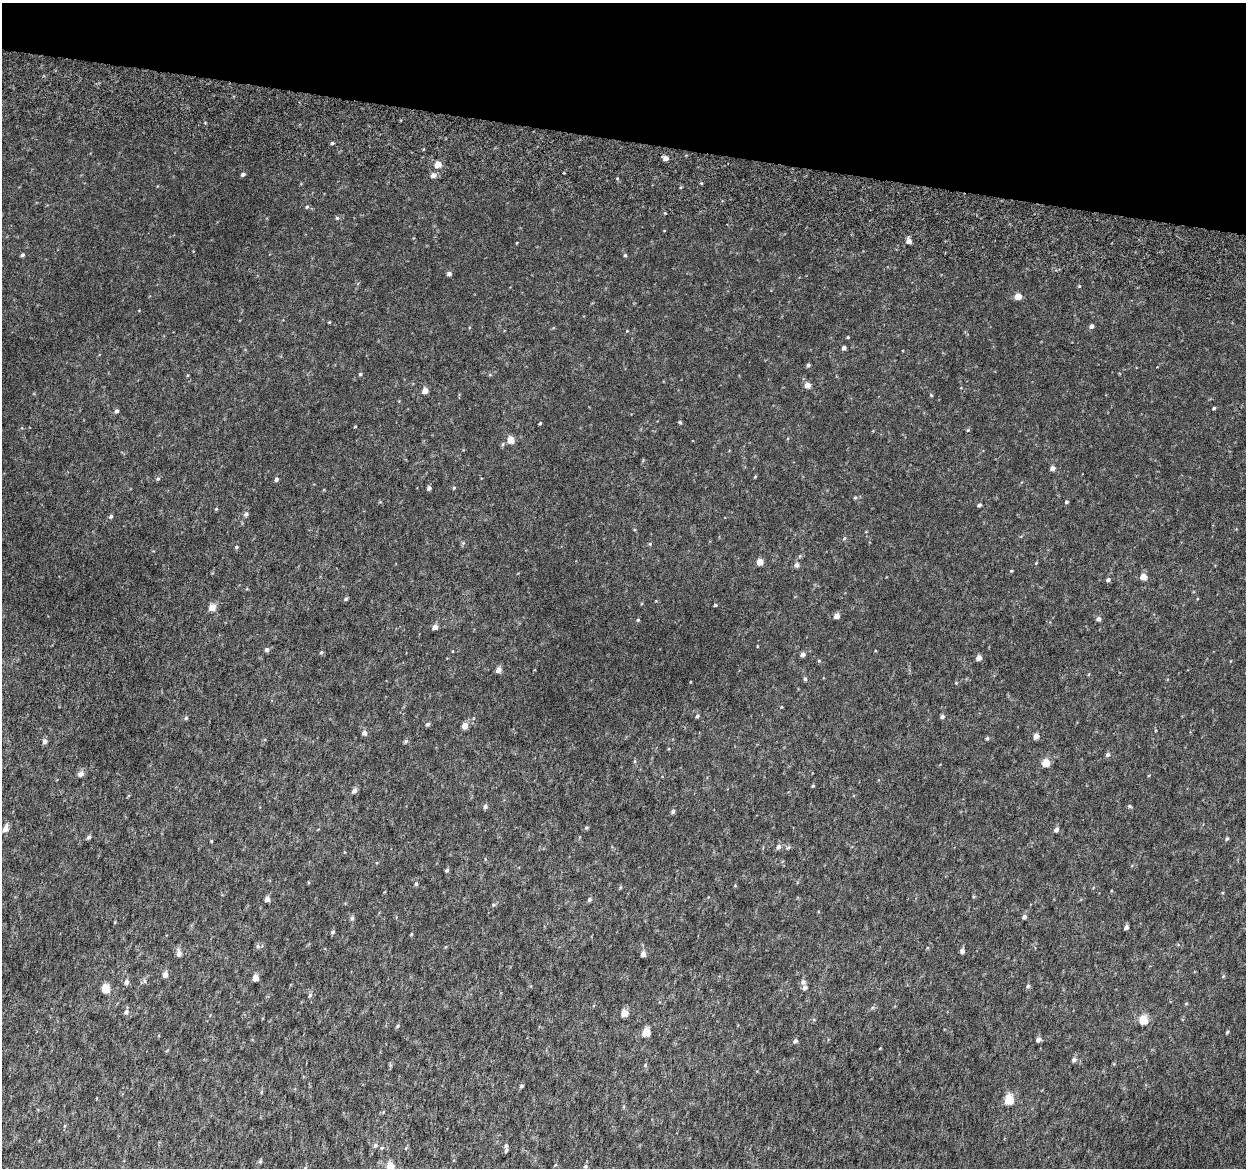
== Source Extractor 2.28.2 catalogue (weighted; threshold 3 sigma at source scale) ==
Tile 2 of 4 x 4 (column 2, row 1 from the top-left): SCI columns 1294-2537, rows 3805-4970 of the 5084 x 5337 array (HDU 1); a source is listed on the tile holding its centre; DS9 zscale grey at full resolution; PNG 1248 x 1170 px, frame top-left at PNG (2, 3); no overlay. Shown black and unused: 12% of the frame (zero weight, under 6 of 12 exposures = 5% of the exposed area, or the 3 px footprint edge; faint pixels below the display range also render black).
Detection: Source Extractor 2.28.2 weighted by HDU 2 'WHT'; one run over the whole footprint, this tile lists its part. Background 0.00174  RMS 0.0014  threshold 0.00566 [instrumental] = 3 sigma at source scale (4.09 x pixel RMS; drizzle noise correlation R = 1.36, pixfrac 0.8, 0.0396/0.0396 arcsec/px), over >= 5 px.
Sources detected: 145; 1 inside a brighter listed object's ellipse — not listed separately; the other 144 listed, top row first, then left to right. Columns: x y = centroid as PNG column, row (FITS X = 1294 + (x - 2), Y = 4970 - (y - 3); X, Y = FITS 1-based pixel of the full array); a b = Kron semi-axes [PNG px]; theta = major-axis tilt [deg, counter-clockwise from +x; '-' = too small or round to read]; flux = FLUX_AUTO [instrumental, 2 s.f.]
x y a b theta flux
332 143 4 3 - 0.17
665 158 5 4 - 0.6
438 164 5 4 - 1.4
243 174 4 4 - 0.3
433 175 6 5 - 0.64
307 207 5 4 - 0.15
337 218 5 5 - 0.17
909 241 5 5 - 0.57
22 255 4 4 - 0.22
625 255 4 4 - 0.17
449 274 5 4 - 0.36
1079 286 4 3 - 0.11
1018 296 5 5 - 1.5
329 322 4 3 - 0.1
1091 326 5 4 - 0.36
848 337 4 3 - 0.11
844 348 4 4 - 0.37
808 365 4 4 - 0.21
360 374 4 4 - 0.15
807 385 5 5 - 0.94
425 390 5 5 - 1.1
931 395 5 3 - 0.11
1214 408 4 4 - 0.15
116 411 5 4 - 0.29
680 422 4 3 - 0.15
540 423 4 3 - 0.12
355 427 4 2 - 0.082
968 430 5 4 - 0.12
511 440 5 5 - 1.9
503 444 6 3 71 0.15
1052 468 5 4 - 0.52
755 476 4 4 - 0.11
158 479 6 5 - 0.17
276 479 5 4 - 0.28
429 488 4 4 - 0.34
454 488 5 4 - 0.13
855 498 6 4 1 0.15
1066 502 4 4 - 0.18
979 505 4 3 - 0.31
216 509 4 4 - 0.12
246 514 6 5 - 0.25
111 516 6 5 - 0.21
844 538 5 5 - 0.16
463 543 5 5 - 0.15
650 544 5 4 - 0.14
236 547 4 4 - 0.17
760 562 5 5 - 1.2
1036 563 4 3 - 0.087
796 565 6 5 - 0.43
1143 577 5 4 - 1.4
1108 580 5 4 - 0.29
346 599 5 4 - 0.21
715 605 4 4 - 0.11
212 607 6 5 - 1.5
836 616 5 4 - 0.77
1098 619 5 5 - 0.36
638 620 5 4 - 0.14
435 627 5 4 - 0.66
267 650 6 5 - 0.31
453 651 4 3 - 0.075
321 652 5 4 - 0.16
803 654 5 4 - 0.49
979 658 5 4 - 0.84
498 670 5 5 - 0.67
805 679 5 5 - 0.18
956 683 4 3 - 0.1
781 707 4 3 - 0.088
697 716 4 4 - 0.19
942 717 5 4 - 0.3
186 718 6 4 67 0.17
473 718 5 3 - 0.11
428 724 6 4 17 0.22
465 725 6 5 - 0.93
364 733 5 5 - 0.42
1036 736 5 4 - 0.84
987 738 4 4 - 0.17
45 741 6 5 - 0.41
406 741 5 5 - 0.21
1108 755 5 4 - 0.33
635 761 6 3 72 0.13
1046 763 5 5 - 2.1
81 774 7 5 22 0.52
813 786 4 3 - 0.13
354 790 6 5 - 0.49
485 806 6 5 - 0.31
1129 806 5 4 - 0.18
673 811 6 5 - 0.23
586 827 5 4 - 0.17
5 829 7 5 66 0.77
1056 829 5 5 - 0.44
89 837 5 4 - 0.32
1227 839 5 4 - 0.17
211 841 3 3 - 0.11
778 847 6 5 - 0.42
447 870 4 4 - 0.23
416 884 5 4 - 0.19
735 885 5 3 - 0.095
973 896 5 3 - 0.13
267 899 5 4 - 0.59
589 900 5 5 - 0.21
493 905 5 4 - 0.15
1024 917 5 4 - 0.34
352 918 6 5 - 0.25
115 922 5 3 - 0.089
1126 927 4 4 - 0.5
333 932 5 4 - 0.19
411 934 5 3 - 0.1
258 946 6 5 - 0.25
962 951 5 4 - 0.42
179 953 10 6 88 0.53
643 954 5 4 - 0.65
165 974 6 5 - 0.7
255 978 5 4 - 1.2
145 981 6 4 -88 0.2
126 982 6 5 - 0.44
803 982 6 5 - 0.39
1028 986 5 4 - 0.21
105 988 5 5 - 3
805 988 5 5 - 0.4
310 995 6 5 - 0.22
1186 1004 5 3 - 0.1
126 1012 6 5 - 0.36
624 1013 5 5 - 1.9
1143 1020 5 5 - 3.5
398 1026 5 4 - 0.17
646 1032 5 5 - 2.4
1227 1032 5 4 - 0.14
1038 1039 5 5 - 0.41
795 1041 5 5 - 0.28
880 1048 4 2 - 0.081
1074 1060 6 5 - 0.31
645 1065 5 3 - 0.13
521 1086 4 4 - 0.21
261 1092 6 3 72 0.13
1009 1100 6 5 - 4.8
375 1145 6 5 - 0.23
506 1145 6 5 - 0.25
382 1148 5 4 - 0.16
406 1148 5 3 - 0.1
260 1161 5 5 - 0.18
555 1165 5 3 - 0.12
390 1166 5 5 - 2.3
585 1166 6 5 - 0.22
305 1168 5 4 - 0.19
Isophote crosses this tile's border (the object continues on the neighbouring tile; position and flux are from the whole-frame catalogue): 2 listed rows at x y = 390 1166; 305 1168